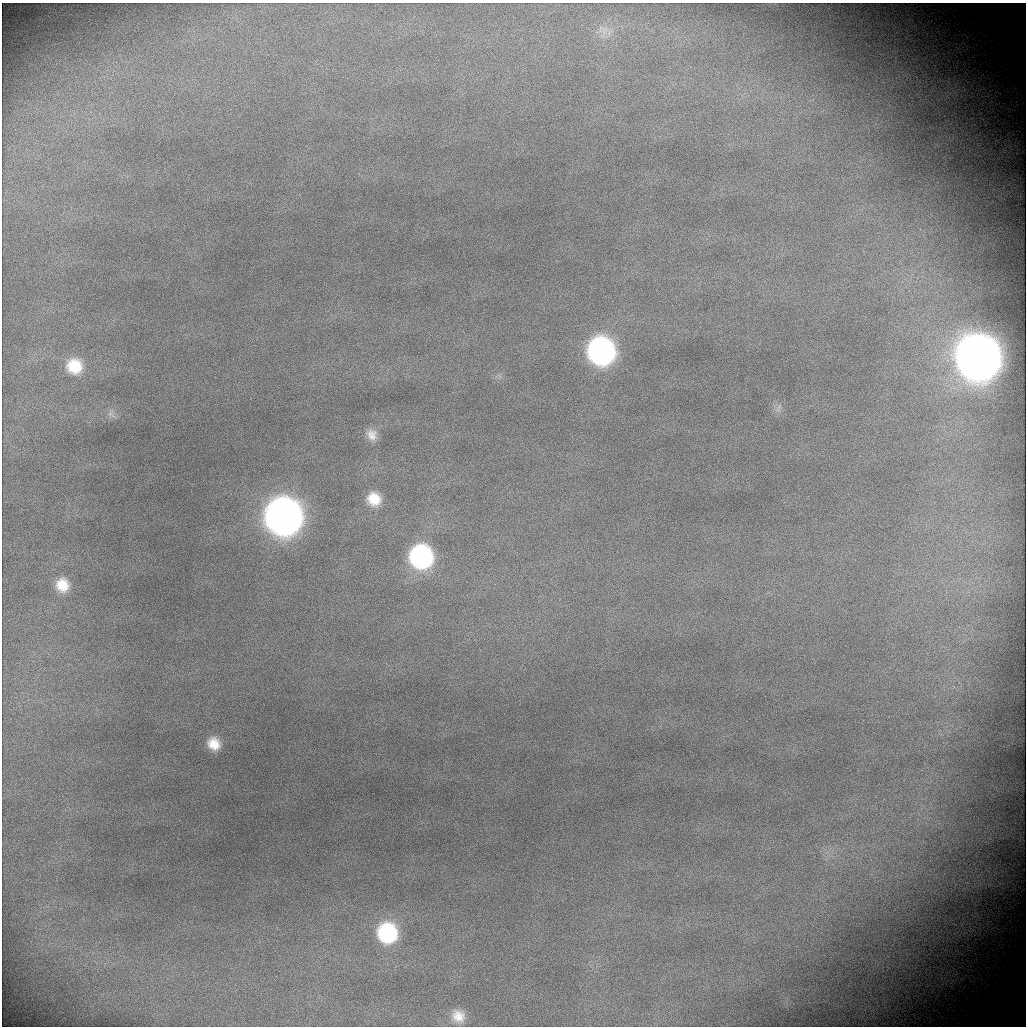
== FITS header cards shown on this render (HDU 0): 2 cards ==
NAXIS1  =                 1024 / length of data axis
NAXIS2  =                 1024 / length of data axis

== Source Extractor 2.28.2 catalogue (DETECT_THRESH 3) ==
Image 1024 x 1024 px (HDU 0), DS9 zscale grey, 1 PNG px = 1 image px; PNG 1028 x 1028 px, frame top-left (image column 1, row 1024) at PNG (2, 3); no overlay
Background 1930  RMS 22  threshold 65.4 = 3 sigma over >= 5 px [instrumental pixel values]
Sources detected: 13; all 13 listed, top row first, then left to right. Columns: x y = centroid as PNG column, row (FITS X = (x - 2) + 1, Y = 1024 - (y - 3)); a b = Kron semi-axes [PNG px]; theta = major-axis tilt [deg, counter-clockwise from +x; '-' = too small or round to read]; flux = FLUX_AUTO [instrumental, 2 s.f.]
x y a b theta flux
601 351 19 17 -62 5.6e+05
978 358 23 21 -63 4.4e+06
74 366 18 17 - 4.7e+04
779 407 8 6 75 5.4e+03
111 414 14 7 -43 7.8e+03
372 435 15 12 -64 1.6e+04
374 499 17 16 - 3.7e+04
283 517 20 19 - 2.2e+06
421 556 18 17 - 3.1e+05
62 585 17 16 - 3.4e+04
214 744 14 12 -43 2.7e+04
387 933 19 17 -71 1.3e+05
458 1016 17 15 -37 2.5e+04